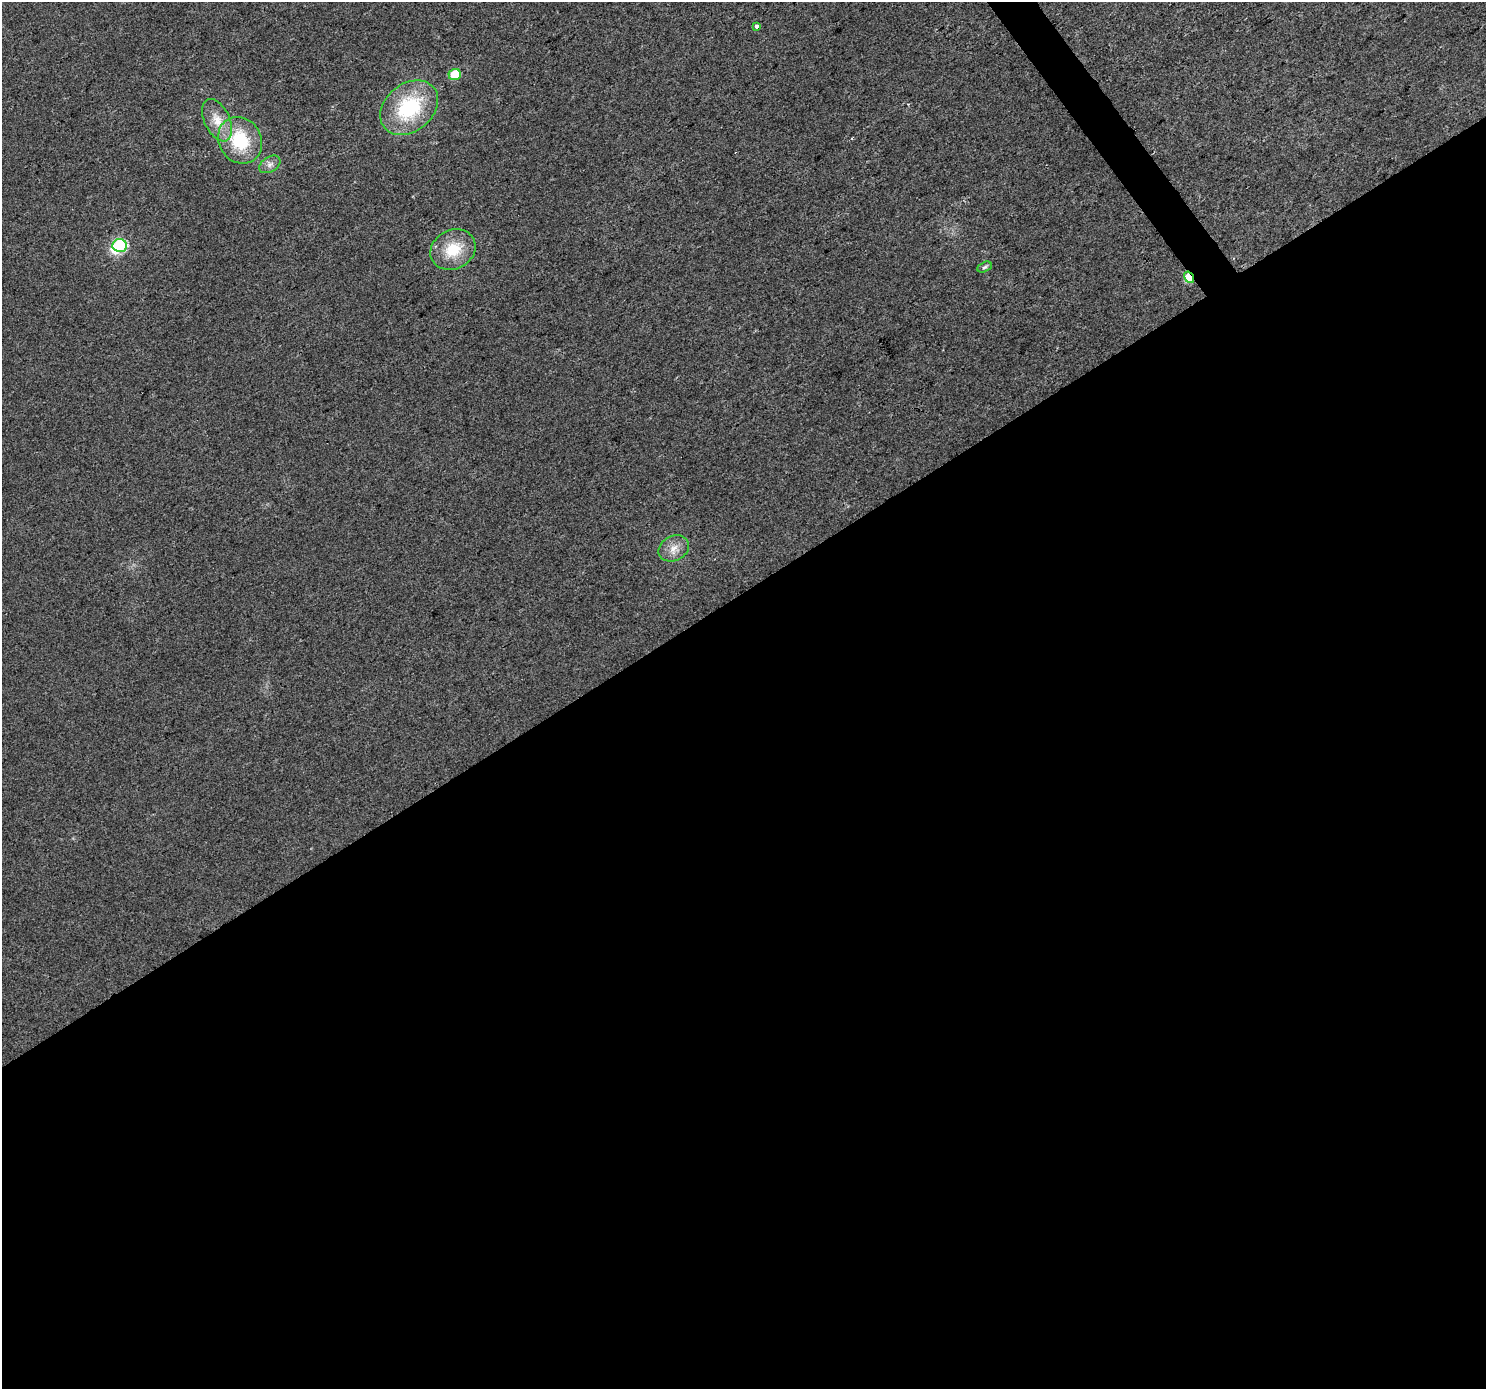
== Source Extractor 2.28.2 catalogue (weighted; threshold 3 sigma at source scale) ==
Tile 15 of 4 x 4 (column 3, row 4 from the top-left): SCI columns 2971-4454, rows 189-1575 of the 5937 x 5861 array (HDU 1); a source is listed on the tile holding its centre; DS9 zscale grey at full resolution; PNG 1488 x 1391 px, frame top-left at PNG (2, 2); each listed source drawn as its Kron ellipse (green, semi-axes under 4 px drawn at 4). Shown black and unused: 58% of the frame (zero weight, under 2 of 3 exposures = <1% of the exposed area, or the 3 px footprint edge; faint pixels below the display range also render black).
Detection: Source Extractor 2.28.2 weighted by HDU 2 'WHT'; one run over the whole footprint, this tile lists its part. Background 0.031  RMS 0.0063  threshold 0.0284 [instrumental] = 3 sigma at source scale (4.5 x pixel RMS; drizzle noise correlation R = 1.50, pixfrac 1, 0.0396/0.0396 arcsec/px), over >= 5 px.
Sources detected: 14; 1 inside a brighter object's white glare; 2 cosmic-ray / hot-pixel residue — neither listed nor drawn; the other 11 listed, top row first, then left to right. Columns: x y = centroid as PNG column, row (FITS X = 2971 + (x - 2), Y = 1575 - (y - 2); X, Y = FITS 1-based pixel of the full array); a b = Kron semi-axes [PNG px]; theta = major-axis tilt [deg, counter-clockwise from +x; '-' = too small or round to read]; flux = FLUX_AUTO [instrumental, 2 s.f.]
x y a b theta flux
756 26 4 3 - 6.1
455 74 6 5 - 20
409 108 32 23 39 49
217 120 23 12 -65 11
240 140 24 21 -56 34
270 164 11 7 32 3.3
120 245 7 6 - 68
453 250 23 19 27 21
985 267 7 4 27 1.3
1189 277 6 4 -57 35
674 548 16 12 25 7.1
Overlapping masked pixels (flux is a lower limit): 1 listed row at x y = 1189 277